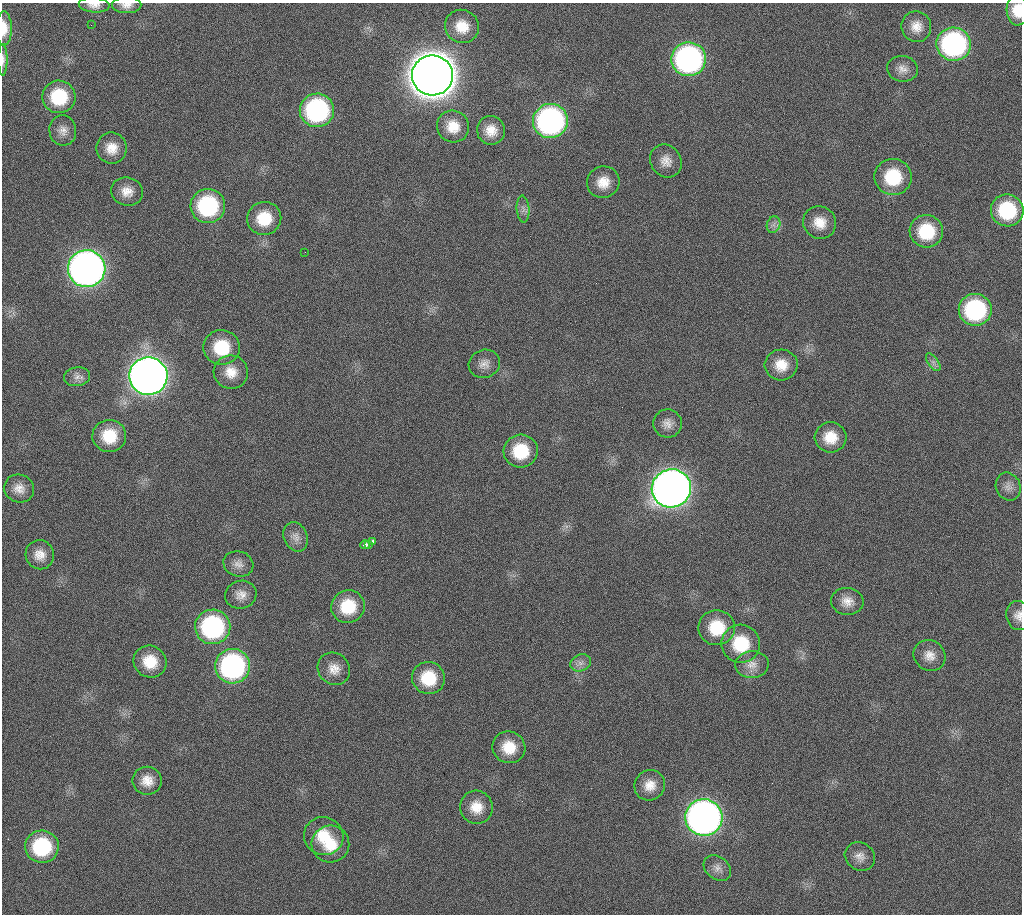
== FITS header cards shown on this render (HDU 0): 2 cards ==
NAXIS1  =                 1020 / length of data axis 1
NAXIS2  =                 912  / length of data axis 2

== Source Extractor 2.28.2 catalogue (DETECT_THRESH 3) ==
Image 1020 x 912 px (HDU 0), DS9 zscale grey, 1 PNG px = 1 image px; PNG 1024 x 916 px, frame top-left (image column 1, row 912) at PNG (2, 3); each listed source drawn as its Kron ellipse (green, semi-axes under 4 px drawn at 4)
Background 268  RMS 17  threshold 51.1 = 3 sigma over >= 5 px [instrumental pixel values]
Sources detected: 77; all 77 listed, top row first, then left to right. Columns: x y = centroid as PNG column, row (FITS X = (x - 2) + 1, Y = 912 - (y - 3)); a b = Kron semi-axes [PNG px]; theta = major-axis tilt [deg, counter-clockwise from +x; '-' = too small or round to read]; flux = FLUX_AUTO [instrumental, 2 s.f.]
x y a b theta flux
94 5 15 7 -4 8.2e+03
127 5 15 8 0 8.4e+03
1017 10 15 11 -88 2.3e+04
91 25 3 2 - 8.7e+02
462 26 17 16 - 2.4e+04
916 27 15 14 - 1.5e+04
4 28 17 8 -90 1.7e+04
954 44 17 16 - 2.5e+05
689 59 17 17 - 3.5e+05
3 60 16 4 -90 4.8e+03
902 69 15 13 -8 1.1e+04
432 75 20 20 - 4.7e+06
59 97 16 16 - 5.9e+04
317 110 17 16 - 2.0e+05
550 121 17 17 - 3.6e+05
453 126 16 15 - 2.2e+04
63 130 15 13 -85 1.1e+04
491 130 14 14 - 1.8e+04
112 148 15 15 - 1.9e+04
666 161 17 15 -54 1.4e+04
893 177 18 18 - 6.0e+04
603 182 16 15 - 2.0e+04
127 192 16 14 -15 1.5e+04
208 206 17 17 - 1.3e+05
523 209 13 6 -86 5.7e+03
1007 210 16 16 - 7.6e+04
264 218 17 16 - 3.7e+04
820 223 17 16 - 2.1e+04
773 225 8 6 72 4.7e+03
926 231 17 16 - 5.4e+04
305 252 2 2 - 5.5e+02
87 269 19 18 - 1.1e+06
975 310 16 16 - 1.4e+05
222 347 18 17 - 5.1e+04
933 362 10 5 -55 4.5e+03
484 364 16 14 22 1.1e+04
781 365 16 15 - 2.2e+04
231 372 17 16 - 2.0e+04
148 376 19 19 - 1.6e+06
77 377 13 9 10 7.1e+03
668 423 14 14 - 1.1e+04
109 436 17 16 - 3.9e+04
830 437 16 15 - 2.6e+04
521 451 17 16 - 4.9e+04
1008 487 14 12 -67 9.1e+03
19 488 15 14 - 1.3e+04
671 488 20 19 - 1.5e+06
296 537 15 11 -65 1.0e+04
373 541 4 3 - 2.1e+03
365 545 5 4 - 4.7e+03
369 545 3 2 - 1.8e+03
40 555 14 14 - 1.4e+04
238 564 15 12 -15 9.6e+03
241 595 16 14 18 1.2e+04
847 601 16 13 -5 1.4e+04
348 607 17 16 - 4.4e+04
1018 616 15 12 -80 9.4e+03
213 627 18 17 - 1.8e+05
717 628 18 17 - 4.5e+04
741 644 19 19 - 5.6e+04
929 655 16 15 - 1.4e+04
150 662 17 15 -30 3.1e+04
581 663 10 8 21 6.4e+03
752 665 17 13 4 1.4e+04
233 666 17 17 - 2.6e+05
334 669 17 15 -45 1.6e+04
428 678 16 16 - 4.4e+04
509 747 16 15 - 2.8e+04
147 781 14 14 - 1.6e+04
650 785 16 15 - 1.7e+04
476 807 17 16 - 2.1e+04
704 817 18 18 - 9.0e+05
324 836 20 19 - 3.4e+04
330 844 19 18 - 3.3e+04
42 847 17 16 - 8.6e+04
860 857 15 13 -35 1.1e+04
717 868 15 11 -40 8.6e+03
At the frame edge (FLAGS 8, measured only in part): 6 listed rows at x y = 94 5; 127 5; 1017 10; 4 28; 3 60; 1018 616